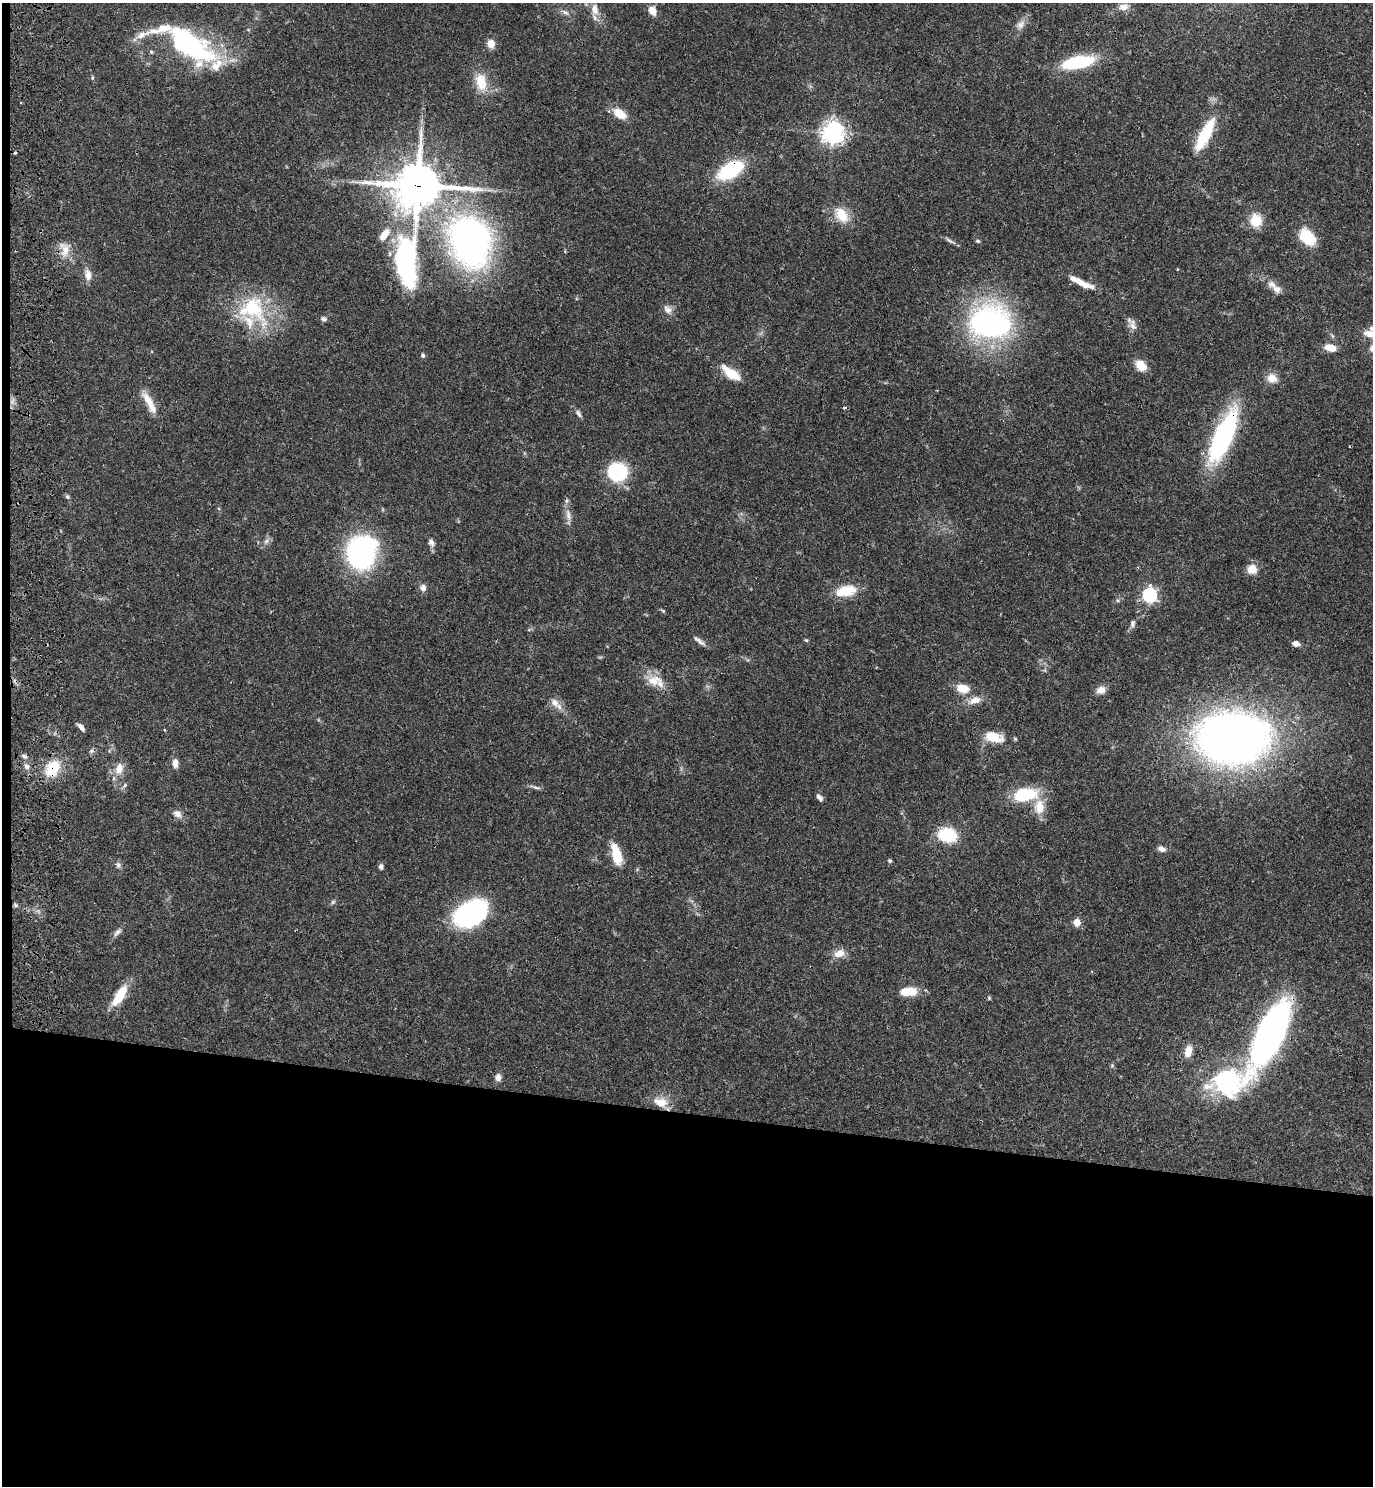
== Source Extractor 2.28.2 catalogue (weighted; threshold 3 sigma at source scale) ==
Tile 7 of 3 x 3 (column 1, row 3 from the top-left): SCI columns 268-1638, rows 19-1502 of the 4601 x 4479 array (HDU 1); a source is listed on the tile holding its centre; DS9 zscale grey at full resolution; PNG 1375 x 1488 px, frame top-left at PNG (2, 3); no overlay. Shown black and unused: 26% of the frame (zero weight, under 3 of 4 exposures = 6% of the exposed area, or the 3 px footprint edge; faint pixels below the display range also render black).
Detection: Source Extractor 2.28.2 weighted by HDU 2 'WHT'; one run over the whole footprint, this tile lists its part. Background 0.0595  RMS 0.0031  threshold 0.014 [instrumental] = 3 sigma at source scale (4.5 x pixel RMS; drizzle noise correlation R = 1.50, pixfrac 1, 0.05/0.05 arcsec/px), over >= 5 px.
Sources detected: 113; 3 inside a brighter object's white glare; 1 cosmic-ray / hot-pixel residue — not listed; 9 inside a brighter listed object's ellipse — not listed separately; the other 100 listed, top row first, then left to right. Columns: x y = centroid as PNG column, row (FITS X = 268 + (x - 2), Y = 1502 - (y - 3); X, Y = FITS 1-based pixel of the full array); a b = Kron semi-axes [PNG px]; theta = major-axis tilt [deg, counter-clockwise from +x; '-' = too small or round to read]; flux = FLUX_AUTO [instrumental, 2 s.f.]
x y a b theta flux
1124 7 14 9 6 2.3
595 9 16 10 -84 3.5
652 11 10 8 -56 2.9
565 12 12 6 -29 1.3
1021 24 13 9 49 2
141 35 22 8 20 3.2
188 44 57 28 -34 50
491 44 11 9 -80 2.6
151 52 6 5 - 0.48
1078 62 35 12 11 21
92 78 6 5 - 0.47
481 82 25 14 -77 7.5
21 103 3 2 - 0.25
620 113 17 10 -37 4.8
833 133 8 8 - 200
1205 135 39 11 62 15
730 170 24 12 31 28
418 185 18 15 0 1000
841 215 21 14 -53 6.9
1256 220 15 14 - 6.3
1307 237 18 13 -46 11
950 241 16 4 -31 1
978 241 6 4 -16 0.48
470 246 63 41 -54 99
65 249 22 14 -89 4.6
407 262 108 32 -88 53
1178 269 4 3 - 0.24
88 275 15 9 -83 2.5
1272 284 15 9 -32 2.4
1085 285 24 8 -13 3.2
252 308 48 37 -45 27
668 309 14 9 -40 2
323 319 8 6 -16 0.89
990 323 35 28 -2 89
1133 326 13 10 -66 2.1
1369 334 16 10 -4 3.7
1330 348 11 7 -12 4.6
1141 365 14 10 -47 4.3
731 373 22 9 -36 7.6
1272 378 13 12 - 3.1
148 401 29 10 -56 4.6
844 408 3 3 - 1
579 414 12 5 -53 1
1223 436 55 17 66 52
617 472 13 12 - 31
67 497 7 5 -68 0.58
568 515 20 7 -79 2.4
266 541 7 6 - 1
431 543 10 8 -63 1.4
361 553 21 19 -81 79
1252 569 10 10 - 3.9
423 588 8 7 - 1.6
846 591 27 13 11 7.7
1149 595 6 6 - 75
663 611 6 4 -44 0.4
1132 623 10 7 78 1.1
806 640 6 4 -43 0.4
699 641 19 5 -37 1.4
1295 644 6 5 - 2.4
654 681 23 14 2 5.6
962 688 13 9 -11 5.2
1101 690 12 10 18 2.3
975 700 18 9 19 3.2
555 703 15 10 -48 2.7
81 727 9 4 -49 1.4
994 737 21 11 -15 7.1
1233 738 50 35 0 290
91 751 8 6 32 0.77
24 756 8 6 -24 0.87
175 763 12 7 89 1.9
27 766 8 6 -61 1.2
52 768 22 15 55 9.8
119 769 16 11 74 3.9
125 785 7 5 48 0.64
536 787 17 3 -13 0.96
1025 794 30 16 8 14
819 797 8 5 -46 1.2
1039 807 21 14 -90 5.7
177 814 13 9 -36 1.8
947 835 12 9 -12 24
1162 849 10 7 -18 1.5
616 854 24 10 -74 8.8
890 861 5 5 - 0.49
118 865 9 7 -71 1
381 867 6 5 - 0.99
333 902 7 5 45 0.58
16 905 6 5 - 0.63
470 913 29 19 31 49
1077 922 5 5 - 8.4
117 932 15 6 48 1.4
839 953 14 10 21 3.2
909 991 15 7 1 8.6
119 996 24 8 58 10
989 998 6 3 -73 0.36
1271 1033 69 25 65 100
1188 1051 14 8 75 3.6
1112 1065 5 5 - 0.46
498 1077 9 7 86 1.6
1230 1082 58 34 16 41
661 1102 22 12 -27 5.2
Overlapping masked pixels (flux is a lower limit): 8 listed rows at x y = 730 170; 418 185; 407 262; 1223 436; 1233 738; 52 768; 1271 1033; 661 1102
Isophote crosses this tile's border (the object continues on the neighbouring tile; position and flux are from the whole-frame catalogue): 2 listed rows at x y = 1369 334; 1271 1033